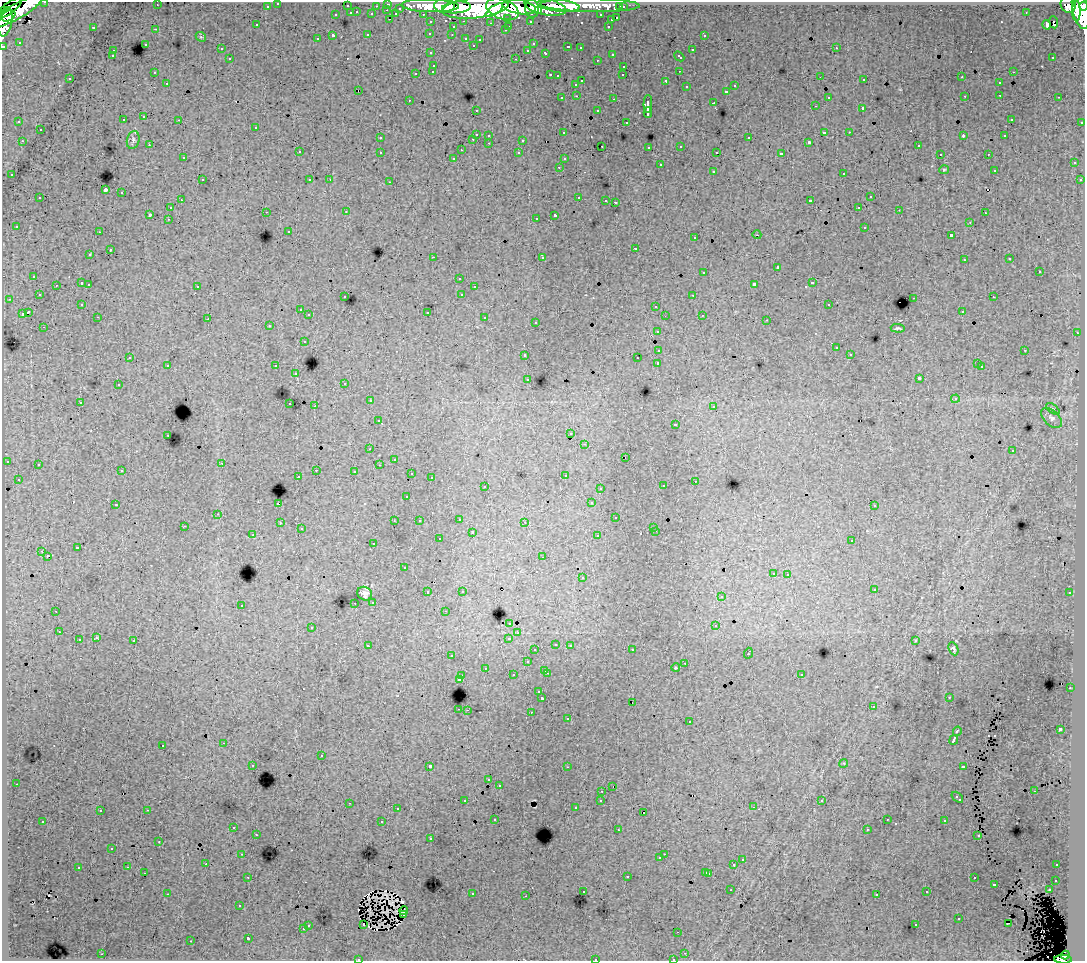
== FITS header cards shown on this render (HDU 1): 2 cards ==
NAXIS1  =                 1083
NAXIS2  =                  959

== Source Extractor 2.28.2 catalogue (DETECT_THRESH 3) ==
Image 1083 x 959 px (HDU 1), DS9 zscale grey, 1 PNG px = 1 image px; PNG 1087 x 963 px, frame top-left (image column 1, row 959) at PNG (2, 2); each listed source drawn as its Kron ellipse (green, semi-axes under 4 px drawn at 4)
Background 140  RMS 1.1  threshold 3.28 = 3 sigma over >= 5 px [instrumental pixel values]
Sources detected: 470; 3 with non-positive FLUX_AUTO (blend fragments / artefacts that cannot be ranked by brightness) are neither listed nor drawn; the other 467 listed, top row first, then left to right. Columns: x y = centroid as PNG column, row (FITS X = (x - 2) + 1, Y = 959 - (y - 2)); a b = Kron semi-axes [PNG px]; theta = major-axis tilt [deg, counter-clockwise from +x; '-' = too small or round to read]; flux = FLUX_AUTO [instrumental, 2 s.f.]
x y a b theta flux
45 2 3 2 - 2800
278 3 3 3 - 2000
388 4 3 3 - 3500
157 5 2 2 - 60
590 5 49 7 -1 130000
1068 5 8 7 - 87000
267 6 3 3 - 1500
347 6 3 3 - 720
376 6 3 2 - 1100
430 6 29 6 -2 230000
445 6 10 7 0 160000
558 6 21 6 -6 190000
1084 6 4 3 - 51000
456 7 14 6 5 210000
519 7 17 7 -10 270000
545 7 21 8 -12 250000
620 7 3 2 - 1200
623 7 3 3 - 1600
10 8 14 5 38 47000
400 8 3 3 - 800
475 8 33 10 6 690000
502 9 17 10 -20 510000
532 9 9 7 -86 170000
1080 9 20 8 -78 350000
387 10 2 2 - 150
494 10 10 3 36 110000
17 11 29 7 30 300000
538 11 4 3 - 67000
1076 11 10 4 -90 130000
357 12 3 2 - 330
351 13 3 3 - 780
1026 13 2 2 - 47
372 14 3 3 - 1000
396 14 4 3 - 790
423 14 3 2 - 1900
336 15 3 3 - 360
601 15 3 3 - 1700
8 16 7 5 27 120000
508 18 3 3 - 1000
617 18 3 3 - 450
390 19 3 2 - 300
611 20 3 3 - 380
464 21 3 2 - 360
530 21 3 3 - 1400
5 22 15 6 79 180000
431 22 3 3 - 1700
1054 22 6 2 -82 220
491 23 3 2 - 110
257 25 2 2 - 55
1047 25 5 3 - 450
509 26 3 2 - 270
608 26 3 2 - 390
93 27 3 2 - 650
453 27 3 3 - 260
155 29 3 3 - 68
505 30 3 3 - 200
430 33 3 3 - 130
368 34 3 3 - 540
452 35 3 2 - 100
704 35 4 2 - 200
333 36 3 3 - 1200
201 37 5 4 - 94
466 38 3 3 - 290
317 39 3 3 - 190
480 40 3 2 - 120
19 42 3 2 - 95
145 44 3 3 - 380
533 44 3 2 - 110
473 45 2 2 - 59
3 46 3 3 - 4600
568 47 3 3 - 400
580 48 3 2 - 200
836 48 3 2 - 300
221 49 3 2 - 120
528 50 3 2 - 110
692 50 3 3 - 470
113 51 3 3 - 210
431 53 3 3 - 190
546 53 3 3 - 290
612 54 3 3 - 240
112 56 3 3 - 110
679 56 6 3 -42 250
1053 57 3 2 - 170
230 59 3 3 - 200
516 59 3 2 - 440
597 60 3 2 - 110
434 65 3 3 - 340
624 66 3 2 - 280
433 71 3 3 - 240
679 71 3 2 - 130
154 72 3 2 - 110
1013 72 3 2 - 230
416 73 3 3 - 560
550 75 3 2 - 500
623 75 3 2 - 120
558 76 3 2 - 83
820 77 2 2 - 27
962 77 3 3 - 92
70 79 3 2 - 120
864 80 3 3 - 210
582 81 3 2 - 490
666 81 4 3 - 1300
167 83 3 2 - 150
999 83 3 3 - 200
576 84 3 3 - 240
735 86 3 3 - 230
686 87 3 3 - 210
358 90 3 2 - 180
726 91 3 3 - 250
1000 95 3 2 - 210
576 96 3 2 - 320
965 96 2 2 - 41
828 97 3 3 - 170
1059 97 3 2 - 160
562 98 3 3 - 300
614 99 3 2 - 350
409 100 3 2 - 120
714 103 3 3 - 840
648 104 9 4 88 2500
815 106 3 2 - 76
863 108 3 3 - 1100
476 110 3 2 - 140
598 111 3 3 - 370
648 113 5 3 - 1800
144 117 3 3 - 270
1011 119 3 2 - 120
123 120 3 3 - 260
179 120 3 2 - 160
19 122 3 3 - 140
626 122 3 2 - 200
1082 122 3 2 - 730
256 127 3 3 - 320
40 130 3 3 - 310
824 132 4 3 - 960
849 132 3 2 - 160
564 133 3 3 - 190
476 134 3 3 - 910
489 135 3 3 - 310
963 136 4 2 - 440
1004 136 3 2 - 120
380 138 3 3 - 180
749 138 3 3 - 430
473 139 3 2 - 330
133 140 9 6 75 220
523 140 3 3 - 790
22 141 3 2 - 230
809 142 3 3 - 130
489 143 3 2 - 250
149 145 3 3 - 160
602 146 2 2 - 41
681 146 3 3 - 190
918 146 3 3 - 270
649 147 3 3 - 200
461 150 3 2 - 66
299 152 3 3 - 200
380 152 3 3 - 320
717 152 3 2 - 160
519 153 3 3 - 190
781 154 4 3 - 2000
940 154 3 2 - 110
988 154 3 2 - 250
183 158 3 3 - 260
454 158 3 3 - 210
564 159 3 3 - 200
1074 163 3 3 - 310
660 165 3 3 - 560
559 167 3 2 - 180
944 170 5 4 - 79
994 170 2 2 - 66
713 171 3 3 - 280
844 173 3 3 - 430
12 175 3 2 - 120
202 180 3 2 - 230
310 180 3 3 - 160
330 180 2 2 - 48
1080 180 3 3 - 180
390 182 3 2 - 370
105 190 4 3 - 7900
122 193 3 3 - 480
579 197 3 2 - 500
870 197 3 3 - 340
40 198 3 3 - 330
181 200 2 2 - 170
606 200 3 2 - 180
810 201 3 3 - 1200
615 202 3 3 - 1100
859 207 3 2 - 140
171 208 3 3 - 260
899 210 3 2 - 86
266 212 3 2 - 210
346 212 3 2 - 190
985 213 3 2 - 110
149 214 3 3 - 1200
555 215 3 3 - 1500
536 218 3 2 - 200
168 219 3 2 - 210
970 222 3 2 - 100
16 226 3 3 - 220
865 227 3 3 - 380
289 231 3 3 - 130
99 232 3 2 - 110
757 235 4 3 - 44
951 235 3 3 - 1100
695 238 3 3 - 210
636 248 3 3 - 440
110 250 3 3 - 510
90 255 3 2 - 200
433 257 2 2 - 760
542 257 3 3 - 640
1010 259 3 3 - 250
964 260 3 2 - 160
777 267 3 3 - 740
704 272 3 3 - 340
1039 272 3 3 - 560
34 276 3 3 - 230
459 278 3 3 - 180
82 283 3 3 - 660
812 283 3 3 - 580
89 284 3 2 - 370
754 284 4 3 - 1600
56 285 3 2 - 180
197 286 3 3 - 260
474 287 3 3 - 240
462 294 3 3 - 380
39 295 3 3 - 150
693 295 3 2 - 280
345 297 3 3 - 140
993 297 3 2 - 230
914 298 3 2 - 490
9 299 3 2 - 180
82 304 3 3 - 160
829 305 3 3 - 250
656 306 3 3 - 440
300 310 3 2 - 160
962 311 3 2 - 120
28 312 4 3 - 1600
427 312 3 3 - 650
22 314 3 3 - 630
309 315 3 3 - 300
702 315 3 2 - 230
665 316 2 2 - 28
98 317 3 2 - 210
485 318 3 3 - 390
208 319 2 2 - 50
767 320 3 2 - 110
536 322 3 3 - 150
269 326 4 2 - 46
44 327 3 2 - 240
898 328 7 3 -4 130
657 331 3 3 - 150
1077 333 3 2 - 140
304 341 3 3 - 300
836 348 3 3 - 180
659 350 4 3 - 860
1025 350 3 2 - 420
850 354 3 2 - 120
525 355 3 3 - 210
130 357 3 2 - 150
637 358 2 2 - 120
658 363 3 3 - 2400
977 364 3 2 - 110
168 365 3 2 - 310
276 366 3 3 - 390
982 366 2 2 - 43
296 374 3 3 - 210
919 378 4 3 - 2100
528 379 3 3 - 180
345 383 3 2 - 85
118 385 3 3 - 300
955 399 4 4 - 180
370 401 3 2 - 260
80 402 3 3 - 180
290 404 3 2 - 410
315 406 3 2 - 680
714 406 3 3 - 250
1053 409 8 4 -37 140
1052 418 12 7 -42 370
378 421 3 3 - 220
675 424 3 2 - 95
571 433 3 2 - 150
168 435 3 2 - 210
585 444 3 3 - 170
370 449 3 2 - 130
1013 451 2 2 - 69
625 457 2 2 - 37
394 459 3 2 - 64
7 461 3 3 - 110
222 463 3 3 - 160
38 464 3 2 - 92
379 465 3 2 - 140
316 470 3 2 - 290
122 471 3 3 - 210
354 471 3 3 - 260
411 474 3 2 - 150
565 475 3 2 - 110
298 477 2 2 - 170
431 478 3 2 - 120
18 479 3 2 - 120
695 481 3 2 - 210
485 486 3 2 - 160
663 486 3 3 - 220
600 488 3 3 - 170
407 496 3 2 - 130
591 503 3 3 - 200
278 504 3 3 - 760
116 505 3 2 - 49
874 506 3 3 - 150
218 514 3 2 - 290
616 518 3 3 - 220
459 519 3 3 - 310
394 521 3 2 - 72
419 521 3 2 - 97
525 522 3 2 - 130
280 523 3 3 - 260
184 526 3 2 - 88
654 527 3 3 - 130
301 529 3 2 - 130
656 531 3 2 - 210
472 532 3 3 - 490
253 535 3 2 - 130
598 536 3 3 - 230
439 539 3 3 - 200
852 541 3 3 - 310
374 544 2 2 - 52
77 548 3 3 - 820
42 551 4 3 - 60
47 556 3 3 - 1200
543 557 3 2 - 190
405 568 3 3 - 140
773 573 3 3 - 240
788 574 3 3 - 270
582 578 3 3 - 350
874 589 3 2 - 210
462 591 3 3 - 130
428 592 3 3 - 330
1070 593 3 3 - 250
365 594 8 6 -31 350
721 597 3 3 - 240
373 602 3 3 - 200
355 603 2 2 - 100
241 605 3 3 - 360
56 611 3 2 - 67
445 611 3 2 - 70
510 623 3 3 - 290
716 626 3 3 - 510
312 627 3 3 - 320
59 632 3 2 - 180
518 633 3 3 - 120
96 638 3 3 - 220
509 638 4 3 - 670
79 640 3 3 - 600
134 641 3 3 - 640
915 641 4 2 - 61
556 644 3 2 - 240
570 645 3 3 - 300
368 646 3 3 - 160
953 649 7 4 -65 160
535 650 3 3 - 220
632 650 3 2 - 190
748 653 5 2 - 550
451 656 3 2 - 240
527 662 3 3 - 350
685 663 3 2 - 260
485 668 3 3 - 270
676 668 4 3 - 220
545 670 3 2 - 350
547 673 3 2 - 320
801 674 3 3 - 260
513 675 3 3 - 260
462 676 3 2 - 260
459 679 3 3 - 990
1070 688 3 2 - 180
539 692 3 3 - 280
949 697 3 2 - 92
542 698 3 3 - 1500
633 702 2 2 - 23
873 707 3 2 - 160
459 709 3 2 - 410
467 710 2 2 - 240
531 712 2 2 - 270
568 719 2 2 - 53
689 722 3 3 - 250
1060 729 3 3 - 2400
957 731 4 3 - 830
954 740 5 3 - 2900
224 743 3 2 - 190
163 745 3 3 - 450
321 756 3 2 - 410
844 763 4 3 - 66
253 765 3 2 - 140
430 766 3 3 - 2900
963 766 4 3 - 520
567 767 3 2 - 110
489 780 3 3 - 220
16 784 3 2 - 230
499 785 3 3 - 200
613 786 3 2 - 60
602 791 3 2 - 140
1034 791 3 2 - 110
957 797 7 3 -42 1100
601 800 3 3 - 280
465 801 3 3 - 190
822 801 3 3 - 110
349 803 3 2 - 240
753 807 3 3 - 150
575 808 3 3 - 190
398 809 3 2 - 120
147 810 3 2 - 320
100 811 3 3 - 140
643 812 2 2 - 130
495 819 3 3 - 170
887 819 2 2 - 66
43 821 3 2 - 240
945 821 3 3 - 410
382 822 3 3 - 680
233 827 3 2 - 140
867 829 3 2 - 100
618 830 3 2 - 110
256 835 3 2 - 130
978 835 3 2 - 140
431 838 3 2 - 79
159 842 2 2 - 58
112 848 3 3 - 160
242 854 3 2 - 230
664 854 2 2 - 210
660 858 3 3 - 160
742 860 3 3 - 330
206 864 2 2 - 180
734 864 3 3 - 810
1057 865 3 2 - 220
128 867 3 2 - 150
78 868 3 3 - 350
706 872 3 3 - 380
144 873 2 2 - 130
709 873 3 3 - 460
627 876 3 3 - 550
248 877 3 2 - 170
974 878 3 2 - 280
1056 880 3 3 - 160
994 884 3 3 - 700
731 890 3 2 - 120
1049 890 3 2 - 130
583 891 3 3 - 260
927 892 3 3 - 210
167 894 3 2 - 740
472 894 3 3 - 460
877 894 3 3 - 250
526 896 3 2 - 90
239 906 3 3 - 85
404 911 4 3 - 53
404 915 3 3 - 43
959 918 3 3 - 180
1008 924 3 2 - 100
308 925 3 3 - 270
364 925 3 2 - 110
916 925 3 2 - 220
303 929 3 3 - 320
678 932 2 2 - 49
248 938 3 3 - 1600
191 941 3 2 - 92
685 953 3 2 - 170
102 954 3 2 - 280
1065 955 4 4 - 37000
595 959 3 2 - 340
673 959 3 2 - 170
1063 959 9 4 -3 70000
358 960 4 2 - 65
At the frame edge (FLAGS 8, measured only in part): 9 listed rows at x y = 45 2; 278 3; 1084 6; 5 22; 3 46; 595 959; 673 959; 1063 959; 358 960
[3 non-positive-flux detections neither listed nor drawn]